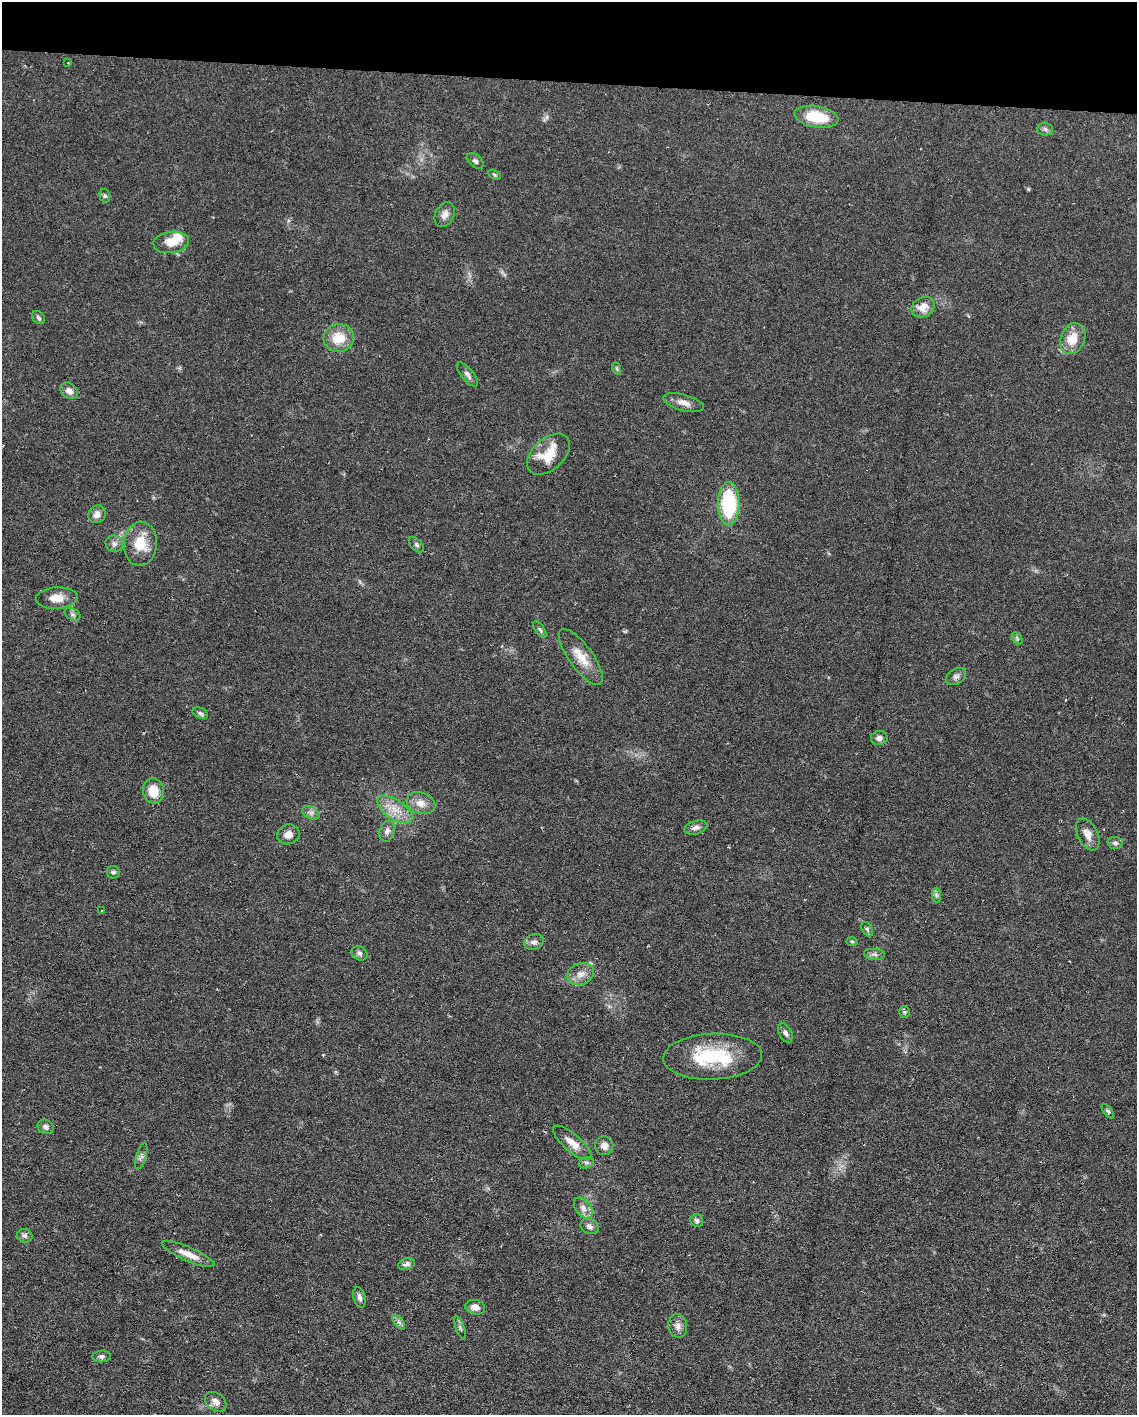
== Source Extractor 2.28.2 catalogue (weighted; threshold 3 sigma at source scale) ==
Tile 2 of 4 x 3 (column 2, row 1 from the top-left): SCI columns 1135-2269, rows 3044-4456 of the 4538 x 4560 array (HDU 1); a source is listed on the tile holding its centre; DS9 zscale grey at full resolution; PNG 1139 x 1417 px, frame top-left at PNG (2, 2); each listed source drawn as its Kron ellipse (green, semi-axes under 4 px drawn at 4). Shown black and unused: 6% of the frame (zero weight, under 3 of 6 exposures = <1% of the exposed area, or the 3 px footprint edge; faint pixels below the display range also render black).
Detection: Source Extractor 2.28.2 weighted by HDU 2 'WHT'; one run over the whole footprint, this tile lists its part. Background 0.106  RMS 0.0054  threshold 0.022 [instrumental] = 3 sigma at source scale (4.09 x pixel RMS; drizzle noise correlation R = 1.36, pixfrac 0.8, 0.05/0.05 arcsec/px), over >= 5 px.
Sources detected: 72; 1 inside a brighter object's white glare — neither listed nor drawn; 1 inside a brighter listed object's ellipse — not listed separately; the other 70 listed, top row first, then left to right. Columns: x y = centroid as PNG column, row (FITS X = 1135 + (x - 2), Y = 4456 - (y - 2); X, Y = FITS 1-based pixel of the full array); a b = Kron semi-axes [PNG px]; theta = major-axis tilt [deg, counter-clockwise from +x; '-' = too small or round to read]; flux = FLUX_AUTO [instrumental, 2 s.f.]
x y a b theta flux
68 63 3 3 - 0.41
816 117 22 10 -10 18
1045 129 8 6 -4 1.3
475 161 10 6 -44 1.4
495 175 7 4 -31 0.72
105 196 7 5 -74 0.97
445 215 13 9 62 3.1
171 242 18 10 8 7.7
923 307 12 9 32 5.7
38 318 7 5 -45 1.1
339 338 15 14 - 11
1073 339 16 12 65 9.8
616 368 6 4 -70 0.81
467 375 15 6 -50 2
69 391 9 7 -36 3.2
683 403 21 8 -15 4.1
548 454 25 15 42 14
729 504 22 10 89 38
97 514 9 8 - 3
114 544 9 8 - 2
140 544 22 16 86 12
416 545 9 5 -45 1.2
57 598 21 11 3 6.3
72 614 8 5 -27 1.2
540 630 10 4 -54 1.1
1017 638 7 4 -56 0.99
581 657 33 12 -54 9.8
956 677 11 7 32 2
200 713 8 5 -23 1.2
879 738 8 7 - 2.2
154 791 12 10 -84 8.9
421 803 15 10 -18 5.2
395 809 20 9 -34 7.6
311 813 9 6 -29 1.8
696 828 12 6 18 2.1
387 831 11 7 71 2.6
288 834 11 10 - 4.1
1088 834 17 10 -63 4.5
1115 843 8 6 -3 1.2
113 872 6 6 - 1.1
936 895 7 4 -89 1.1
101 911 4 2 - 0.3
867 929 8 5 -60 0.97
852 941 6 4 -2 0.63
534 942 10 7 22 2.2
359 953 8 6 -29 1.4
875 954 10 5 -7 1.6
580 974 14 11 20 4.3
904 1012 6 5 - 0.95
785 1033 10 6 -62 1.7
713 1057 49 23 2 32
1108 1111 8 4 -52 0.91
46 1127 8 7 - 1.8
572 1143 24 8 -41 6
604 1146 9 9 - 3
141 1156 13 5 73 1.6
586 1163 8 5 16 1.3
583 1208 12 7 -52 3
697 1220 7 6 - 1.1
589 1226 9 7 -28 2.2
25 1236 8 6 -22 1.4
188 1254 28 7 -24 6.2
406 1264 9 5 18 1.9
359 1297 10 6 -74 1.9
475 1307 10 7 -12 3.5
399 1322 8 4 -52 1.3
678 1326 12 9 -80 2.8
460 1328 12 3 -70 1
102 1356 9 6 4 1.5
216 1402 12 8 -39 3.1